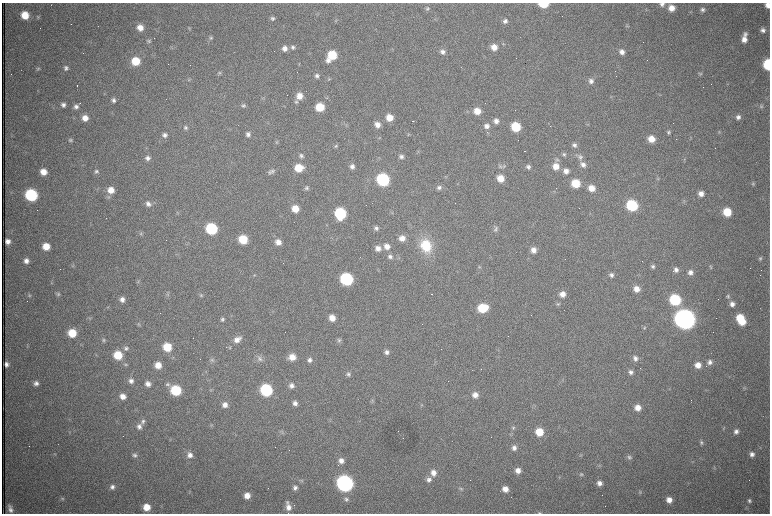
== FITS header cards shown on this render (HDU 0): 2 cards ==
NAXIS1  =                 1536 /fastest changing axis
NAXIS2  =                 1023 /next to fastest changing axis

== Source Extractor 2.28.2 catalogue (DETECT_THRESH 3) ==
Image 1536 x 1023 px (HDU 0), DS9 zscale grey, zoomed out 1/2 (1 PNG px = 2 x 2 image px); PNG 772 x 516 px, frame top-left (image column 1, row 1022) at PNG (2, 3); no overlay
Background 985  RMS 15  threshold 45.6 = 3 sigma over >= 5 px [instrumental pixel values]
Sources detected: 314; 73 cannot appear on this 1/2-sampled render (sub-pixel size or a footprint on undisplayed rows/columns) and are not listed; the other 241 listed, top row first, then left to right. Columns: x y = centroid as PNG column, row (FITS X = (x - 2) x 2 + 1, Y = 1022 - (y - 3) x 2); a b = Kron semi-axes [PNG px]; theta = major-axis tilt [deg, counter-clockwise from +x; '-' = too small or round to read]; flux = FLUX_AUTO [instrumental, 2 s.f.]
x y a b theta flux
543 4 7 4 0 1.2e+05
662 4 6 5 - 1.1e+04
768 5 5 4 - 2.2e+04
427 8 6 5 - 6.1e+03
671 8 6 6 - 3.4e+04
703 10 6 5 - 8.6e+03
25 15 6 6 - 6.6e+04
38 17 5 5 - 4.7e+03
272 18 5 5 - 7.3e+03
335 21 4 3 - 2.9e+03
505 21 6 5 - 1.1e+04
627 26 5 4 - 3.5e+03
140 28 6 5 - 3.1e+04
189 28 5 4 - 3.7e+03
763 30 6 5 - 1.1e+04
745 34 6 6 - 1.0e+04
211 38 6 5 - 6.3e+03
744 39 7 6 - 2.4e+04
148 41 6 4 -53 5.4e+03
503 44 4 3 - 3.1e+03
293 47 6 5 - 8.7e+03
494 47 7 6 - 3.0e+04
285 48 6 6 - 1.8e+04
442 52 6 6 - 1.4e+04
622 52 6 6 - 1.8e+04
332 55 7 6 - 1.2e+05
328 60 6 6 - 1.5e+04
136 61 6 6 - 8.8e+04
190 65 2 1 - 9.9e+04
768 65 7 5 -84 2.2e+05
66 68 6 6 - 1.0e+04
38 69 6 5 - 5.2e+03
219 73 5 5 - 5.3e+03
700 73 6 4 -27 5.1e+03
11 74 2 1 - 1.4e+03
317 76 6 6 - 9.5e+03
188 79 5 4 - 4.4e+03
329 79 5 3 - 3.3e+03
591 81 8 7 - 1.6e+04
728 83 3 2 - 1.9e+03
77 86 2 1 - 1.4e+03
299 96 7 7 - 3.3e+04
612 97 4 2 - 2.5e+03
113 100 6 5 - 1.0e+04
296 102 6 5 - 6.3e+03
79 103 2 2 - 2.4e+03
63 105 6 6 - 1.3e+04
243 105 6 5 - 6.8e+03
761 106 6 5 - 6.9e+03
76 107 6 5 - 1.1e+04
320 107 6 6 - 9.2e+04
477 111 7 6 - 4.3e+04
738 117 5 5 - 1.2e+04
85 118 6 6 - 3.0e+04
389 118 6 6 - 4.3e+04
413 121 2 1 - 4.3e+03
496 121 6 6 - 1.8e+04
587 124 5 3 - 3.1e+03
377 125 6 6 - 2.3e+04
486 126 7 7 - 1.7e+04
516 127 7 6 - 1.3e+05
186 128 6 6 - 8.1e+03
669 132 5 5 - 6.6e+03
719 132 4 4 - 3.3e+03
248 134 6 5 - 1.0e+04
409 134 5 4 - 3.9e+03
165 135 6 6 - 1.1e+04
379 138 5 4 - 3.6e+03
691 138 4 2 - 2.3e+03
651 139 7 6 - 4.4e+04
70 140 6 5 - 6.6e+03
574 145 6 6 - 1.0e+04
336 146 5 4 - 4.8e+03
525 151 2 1 - 1.3e+03
564 154 6 5 - 7.1e+03
301 156 6 6 - 8.8e+03
401 157 6 5 - 1.1e+04
580 157 8 7 - 1.2e+04
148 158 6 5 - 1.2e+04
557 160 6 5 - 6.9e+03
583 165 7 6 - 1.6e+04
352 166 6 6 - 1.3e+04
500 166 5 5 - 6.7e+03
504 166 7 5 -15 7.3e+03
556 166 7 7 - 3.4e+04
528 167 6 5 - 9.2e+03
299 168 7 6 - 7.2e+04
96 171 6 6 - 7.4e+03
272 171 7 6 - 7.4e+03
566 171 7 6 - 1.9e+04
43 172 6 6 - 3.5e+04
270 172 7 6 - 7.3e+03
445 176 4 2 - 1.7e+03
500 178 7 6 - 4.4e+04
657 179 4 3 - 3.1e+03
383 180 7 7 - 4.8e+05
576 183 7 6 - 8.5e+04
753 184 6 5 - 5.7e+03
439 187 6 6 - 1.0e+04
307 188 6 6 - 7.5e+03
591 188 7 6 - 3.5e+04
111 190 7 6 - 3.6e+04
701 194 6 6 - 1.9e+04
31 195 7 7 - 3.7e+05
108 197 6 6 - 7.1e+03
684 201 5 4 - 4.3e+03
148 204 7 6 - 1.4e+04
632 205 7 6 - 2.6e+05
295 209 6 6 - 4.8e+04
37 210 2 1 - 1.8e+03
178 212 4 2 - 2.0e+03
392 212 5 4 - 3.6e+03
727 212 7 6 - 8.4e+04
340 213 7 7 - 2.8e+05
376 228 6 6 - 9.6e+03
496 228 6 5 - 7.7e+03
211 229 7 7 - 2.9e+05
496 230 7 6 - 7.9e+03
141 234 6 4 -14 5.1e+03
402 238 6 6 - 2.5e+04
243 239 6 6 - 1.1e+05
8 241 5 4 - 1.8e+04
278 242 7 6 - 2.5e+04
46 246 6 6 - 5.0e+04
387 246 7 7 - 2.5e+04
426 246 15 12 -62 1.2e+05
378 248 7 6 - 2.1e+04
533 250 6 6 - 2.3e+04
390 257 7 6 - 1.3e+04
760 258 6 5 - 6.3e+03
26 261 6 6 - 1.7e+04
73 266 4 3 - 3.7e+03
653 266 6 5 - 8.0e+03
479 267 5 3 - 3.5e+03
711 267 5 4 - 4.1e+03
676 270 5 5 - 1.3e+04
690 272 6 6 - 1.6e+04
254 275 5 4 - 3.8e+03
611 275 6 6 - 1.1e+04
346 279 7 7 - 4.4e+05
138 282 6 4 83 5.8e+03
52 283 4 4 - 3.4e+03
636 289 6 6 - 2.9e+04
167 293 7 3 71 4.8e+03
58 294 6 5 - 6.2e+03
563 294 7 6 - 2.7e+04
29 295 6 4 15 4.4e+03
201 295 5 4 - 4.9e+03
728 296 6 5 - 7.2e+03
122 299 6 6 - 1.8e+04
675 300 7 7 - 2.7e+05
558 304 6 5 - 5.8e+03
732 304 6 6 - 1.8e+04
482 308 7 6 - 1.2e+05
273 311 4 3 - 2.6e+03
90 318 5 3 - 3.5e+03
332 318 6 6 - 3.8e+04
740 318 7 6 - 7.9e+04
222 319 6 5 - 7.5e+03
685 319 8 8 - 4.6e+06
742 321 6 6 - 5.5e+04
139 324 5 4 - 4.2e+03
644 328 5 4 - 4.2e+03
72 333 6 6 - 8.2e+04
237 339 10 7 38 2.4e+04
104 340 5 4 - 5.7e+03
339 340 5 5 - 5.1e+03
167 347 7 6 - 9.3e+04
230 347 6 4 67 4.7e+03
126 348 7 6 - 9.6e+03
386 352 6 5 - 1.2e+04
118 355 7 6 - 9.3e+04
292 357 7 7 - 4.0e+04
635 358 6 5 - 1.2e+04
259 359 9 7 -67 1.5e+04
212 360 7 5 -41 7.6e+03
310 360 6 5 - 1.2e+04
710 362 6 6 - 1.3e+04
6 364 4 4 - 1.2e+04
126 364 5 5 - 4.6e+03
158 365 6 6 - 3.9e+04
698 365 6 6 - 3.0e+04
631 372 6 5 - 1.1e+04
348 374 6 5 - 7.7e+03
131 381 6 6 - 1.3e+04
36 383 6 6 - 1.3e+04
148 384 6 6 - 1.8e+04
291 385 6 6 - 1.4e+04
745 388 4 3 - 3.3e+03
175 390 8 6 -35 2.0e+05
211 390 4 3 - 2.7e+03
266 390 7 7 - 3.6e+05
475 395 6 6 - 2.3e+04
123 396 6 6 - 2.5e+04
372 401 6 4 -52 4.6e+03
295 403 6 5 - 1.3e+04
225 405 6 6 - 1.9e+04
422 405 4 3 - 2.9e+03
638 408 7 6 - 3.1e+04
143 421 7 6 - 9.8e+03
211 425 5 2 - 2.9e+03
139 426 7 6 - 1.5e+04
513 427 5 4 - 4.9e+03
723 428 5 3 - 2.9e+03
736 431 6 5 - 1.3e+04
282 432 6 3 76 4.3e+03
539 432 7 6 - 6.9e+04
511 434 4 2 - 2.3e+03
170 440 5 2 - 2.1e+03
701 443 5 5 - 5.8e+03
514 448 7 6 - 1.5e+04
752 454 6 6 - 1.5e+04
135 455 6 6 - 9.1e+03
190 455 7 7 - 2.0e+04
580 455 4 4 - 3.5e+03
629 457 6 5 - 7.1e+03
341 461 7 6 - 2.1e+04
599 466 5 3 - 3.3e+03
714 468 5 3 - 3.1e+03
518 470 6 6 - 2.4e+04
433 473 8 7 - 2.7e+04
581 474 6 5 - 6.5e+03
429 480 7 7 - 1.5e+04
302 481 5 5 - 5.0e+03
345 483 8 7 - 1.5e+06
599 483 6 6 - 1.7e+04
112 487 6 6 - 1.1e+04
268 488 2 1 - 1.1e+03
295 488 6 6 - 1.2e+04
460 489 8 6 -38 1.0e+04
505 489 6 6 - 2.8e+04
640 492 5 4 - 4.1e+03
247 496 6 5 - 2.9e+04
62 499 6 5 - 5.1e+03
346 499 7 6 - 8.6e+03
669 500 6 6 - 2.7e+04
749 501 6 6 - 8.3e+03
147 507 7 6 - 4.8e+04
288 507 10 6 -78 2.6e+04
10 509 8 4 -73 1.4e+04
540 513 6 3 -2 4.1e+03
At the frame edge (FLAGS 8, measured only in part): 5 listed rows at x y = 543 4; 662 4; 768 5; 768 65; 540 513
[73 sub-pixel or undisplayed-footprint detections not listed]